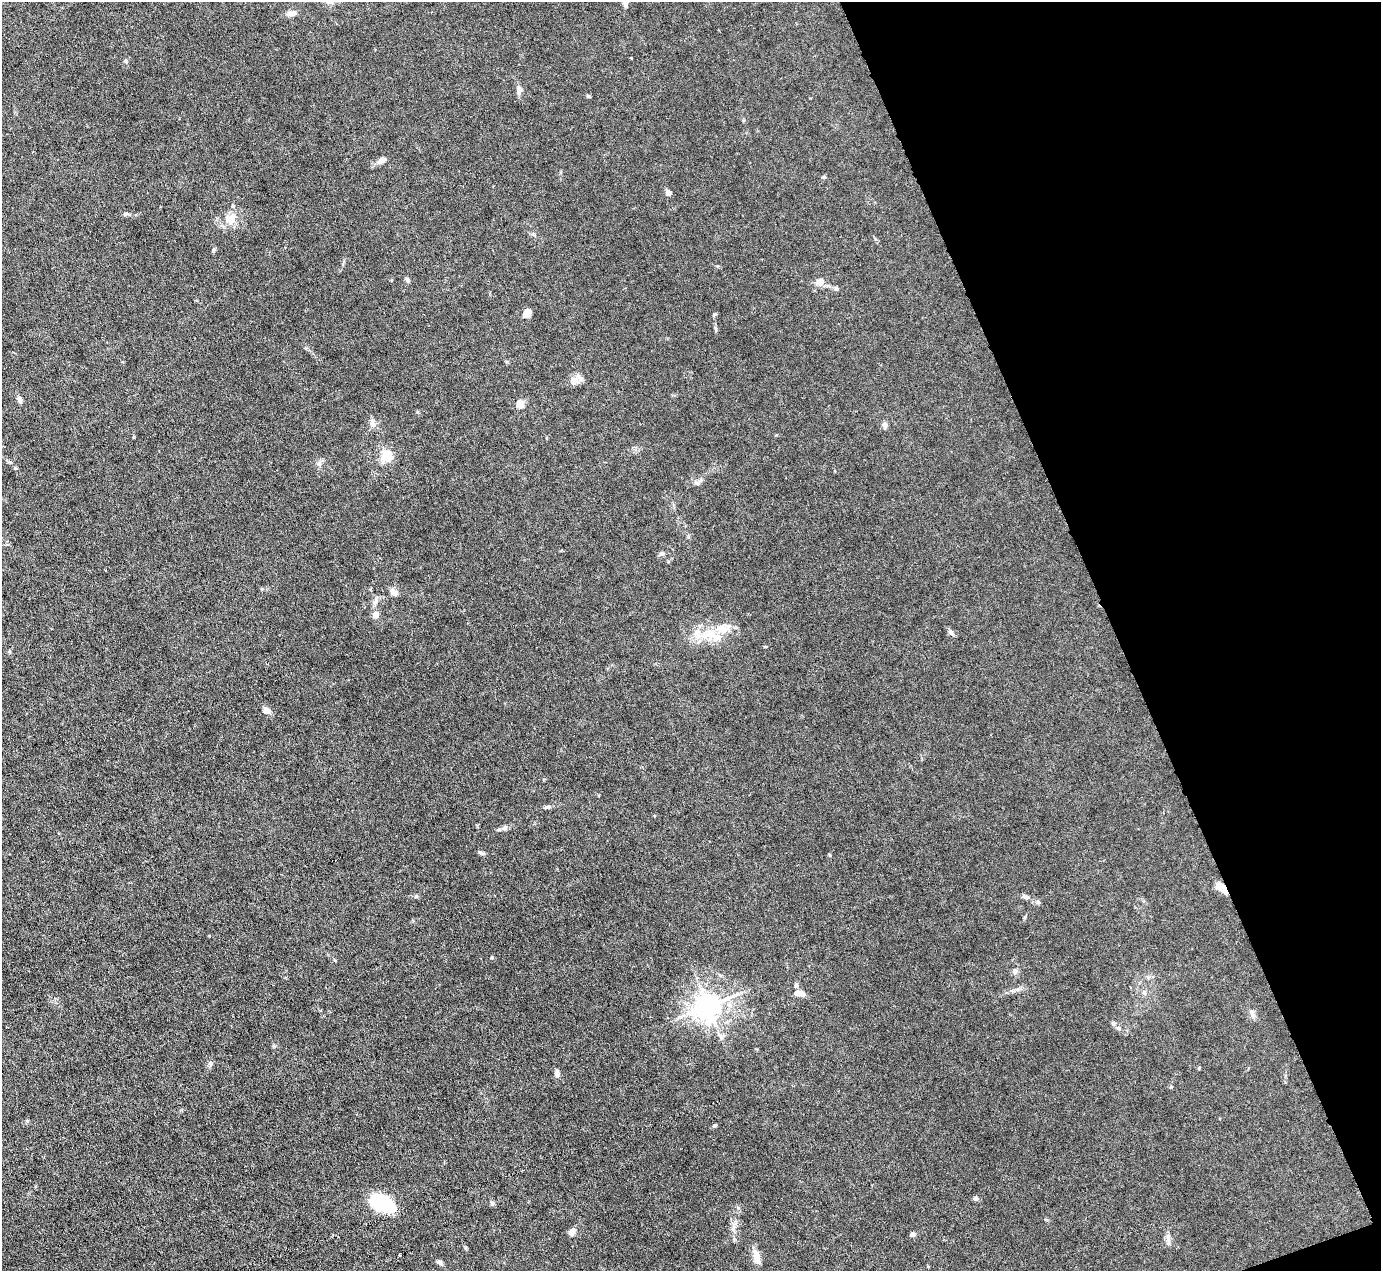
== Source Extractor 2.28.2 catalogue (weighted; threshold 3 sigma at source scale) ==
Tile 12 of 4 x 4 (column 4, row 3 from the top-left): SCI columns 4138-5516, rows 1547-2815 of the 5516 x 5500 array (HDU 1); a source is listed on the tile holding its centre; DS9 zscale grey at full resolution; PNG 1383 x 1273 px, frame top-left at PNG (2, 2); no overlay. Shown black and unused: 19% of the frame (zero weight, under 3 of 6 exposures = <1% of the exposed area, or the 3 px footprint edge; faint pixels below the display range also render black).
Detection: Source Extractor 2.28.2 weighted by HDU 2 'WHT'; one run over the whole footprint, this tile lists its part. Background 0.0209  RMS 0.0027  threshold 0.0112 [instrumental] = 3 sigma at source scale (4.09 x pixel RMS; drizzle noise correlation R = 1.36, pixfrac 0.8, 0.05/0.05 arcsec/px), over >= 5 px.
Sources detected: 69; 1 inside a brighter object's white glare — not listed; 5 inside a brighter listed object's ellipse — not listed separately; the other 63 listed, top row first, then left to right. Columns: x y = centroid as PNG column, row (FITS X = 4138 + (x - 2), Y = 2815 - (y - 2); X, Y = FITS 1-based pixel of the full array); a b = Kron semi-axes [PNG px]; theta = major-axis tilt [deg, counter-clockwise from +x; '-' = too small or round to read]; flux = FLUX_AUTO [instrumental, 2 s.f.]
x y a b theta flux
626 2 11 6 87 1.3
291 13 11 6 7 1.6
631 58 3 2 - 0.19
126 61 5 5 - 0.41
519 90 14 6 -86 1.1
588 96 6 4 -29 0.34
381 161 13 7 30 1.3
824 177 5 5 - 0.34
669 193 6 6 - 1
233 206 5 5 - 0.33
125 214 7 5 14 0.52
228 219 19 12 -32 3.1
213 250 6 5 - 0.44
407 280 6 5 - 0.56
820 281 11 9 36 1.6
836 288 6 5 - 0.43
527 312 9 6 53 2.6
715 314 6 3 19 0.3
573 381 12 9 76 1.6
20 399 7 5 -74 1
520 404 13 9 -83 1.5
373 424 10 8 -76 1.2
885 425 8 7 - 0.88
387 456 5 5 - 31
319 463 8 6 67 0.78
15 468 5 4 - 0.29
698 482 13 6 30 0.85
662 554 7 6 - 0.71
393 592 11 7 -44 1.3
375 602 10 7 64 1
375 615 9 8 - 1.2
951 632 9 6 -54 0.72
709 634 27 12 7 6.5
267 711 9 7 -18 1.4
547 807 10 4 13 0.62
654 815 4 3 - 0.2
504 828 9 7 25 0.84
482 853 9 4 -14 0.55
829 855 5 3 - 0.24
1222 888 11 6 -38 4.5
416 896 5 5 - 0.39
1026 897 11 6 -13 0.83
492 957 5 4 - 0.31
1015 971 8 7 - 0.82
796 985 6 5 - 0.53
798 993 6 5 - 2.1
1144 993 6 4 -88 0.48
708 1006 8 8 - 300
1252 1014 13 6 -73 1
1113 1023 8 5 -76 0.54
210 1064 7 4 -72 0.44
557 1073 9 6 -89 0.99
1171 1086 4 3 - 0.53
715 1126 5 4 - 0.37
975 1198 6 5 - 0.74
383 1203 22 13 -24 23
492 1203 6 5 - 0.57
572 1231 8 5 54 1.8
913 1234 6 6 - 0.64
1168 1238 15 5 -78 1.1
400 1255 3 2 - 0.27
757 1257 15 7 -79 2.9
440 1262 7 5 -42 0.69
Overlapping masked pixels (flux is a lower limit): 1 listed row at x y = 1222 888
Isophote crosses this tile's border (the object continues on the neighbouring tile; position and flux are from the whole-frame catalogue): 1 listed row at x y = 626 2
Unlisted compact peaks at least as high as the median listed source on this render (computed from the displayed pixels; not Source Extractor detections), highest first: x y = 274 1046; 738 1208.